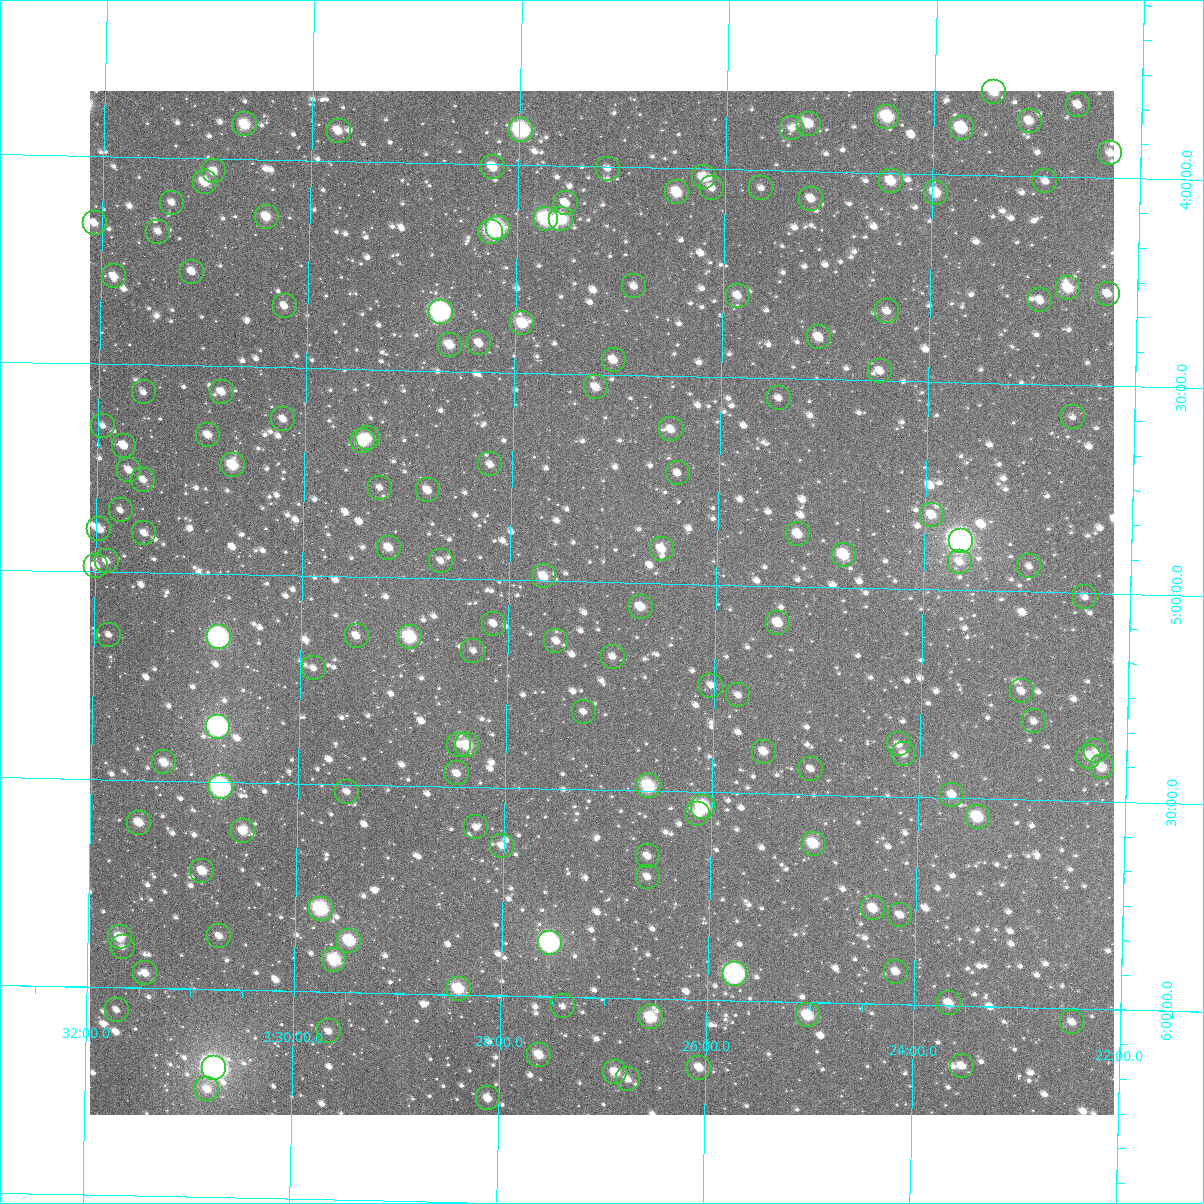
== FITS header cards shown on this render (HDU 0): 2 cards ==
NAXIS1  =                 1024
NAXIS2  =                 1024

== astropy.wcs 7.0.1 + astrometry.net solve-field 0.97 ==
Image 1024 x 1024 px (HDU 0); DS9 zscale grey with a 90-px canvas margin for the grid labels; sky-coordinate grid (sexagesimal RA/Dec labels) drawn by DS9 from the SOLVED WCS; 154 Tycho-2 reference stars matched to detected sources circled (green)
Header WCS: RA---TAN-SIP/DEC--TAN-SIP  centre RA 03:27:06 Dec +05:03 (51.78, +5.05 deg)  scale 8.66 arcsec/px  FOV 147.8' x 147.8'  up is +179 deg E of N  parity flipped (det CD > 0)
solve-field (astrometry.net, Tycho-2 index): VERIFIED the header's WCS against the Tycho-2 star catalogue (verified at 6 index scales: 14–154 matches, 0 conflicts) and refined it, rather than solving blind
Solved WCS: RA---TAN-SIP/DEC--TAN-SIP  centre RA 03:27:06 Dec +05:03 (51.78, +5.05 deg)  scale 8.66 arcsec/px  FOV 147.8' x 147.9'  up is +179 deg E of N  parity flipped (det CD > 0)
The solver's refit moves the header's centre by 0.63 arcsec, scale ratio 1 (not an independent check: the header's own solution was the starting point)
Tycho-2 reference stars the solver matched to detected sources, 154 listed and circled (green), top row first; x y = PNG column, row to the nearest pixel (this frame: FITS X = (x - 90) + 1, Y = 1024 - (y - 91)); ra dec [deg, ICRS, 3 dp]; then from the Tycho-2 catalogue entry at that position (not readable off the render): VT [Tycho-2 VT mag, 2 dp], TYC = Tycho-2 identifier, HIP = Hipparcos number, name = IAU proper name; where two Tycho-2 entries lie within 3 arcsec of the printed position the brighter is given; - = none
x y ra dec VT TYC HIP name
994 92 50.857 +3.799 10.69 60-849-1 - -
1078 105 50.654 +3.827 11.98 60-932-1 - -
887 117 51.112 +3.865 9.53 60-1074-1 15872 -
1030 121 50.769 +3.868 11.06 60-1511-1 - -
245 124 52.661 +3.917 10.02 67-573-1 16346 -
809 124 51.301 +3.886 10.88 60-1491-1 - -
792 128 51.342 +3.898 12.09 60-1242-1 - -
962 128 50.933 +3.889 10.86 60-1370-1 - -
521 130 51.994 +3.917 8.20 60-1107-1 - -
339 131 52.435 +3.928 10.82 60-907-1 - -
1110 153 50.573 +3.940 12.52 60-976-1 - -
493 167 52.061 +4.007 10.56 60-1337-1 - -
608 169 51.784 +4.005 12.05 60-687-1 - -
214 171 52.734 +4.031 10.85 67-651-1 - -
704 177 51.552 +4.021 10.69 60-836-1 - -
891 181 51.100 +4.019 10.62 60-1232-1 - -
1045 181 50.728 +4.012 12.67 60-948-1 - -
205 182 52.755 +4.056 10.27 67-559-1 - -
712 188 51.532 +4.046 11.86 60-921-1 - -
761 188 51.413 +4.044 12.32 60-492-1 - -
677 192 51.616 +4.058 10.15 60-858-1 - -
936 193 50.991 +4.045 10.36 60-1295-1 - -
811 199 51.291 +4.066 11.45 60-1199-1 - -
172 203 52.833 +4.109 11.35 67-658-1 - -
566 203 51.884 +4.090 11.22 60-1380-1 - -
267 217 52.604 +4.138 10.66 67-626-1 - -
546 219 51.931 +4.128 8.97 60-938-1 - -
561 219 51.893 +4.127 9.38 60-607-1 - -
95 223 53.019 +4.162 11.70 67-639-1 - -
498 228 52.046 +4.152 8.74 60-1237-1 16155 -
158 232 52.864 +4.179 11.66 67-535-1 - -
491 232 52.062 +4.163 9.71 60-1223-1 - -
192 272 52.782 +4.274 11.71 67-584-1 - -
114 276 52.969 +4.289 11.02 67-618-1 - -
634 286 51.714 +4.286 11.51 60-1065-1 - -
1068 288 50.666 +4.268 10.46 60-1041-1 - -
1108 294 50.571 +4.279 11.55 60-1486-1 - -
738 296 51.463 +4.303 11.29 60-828-1 - -
1040 300 50.734 +4.298 11.32 60-637-1 - -
285 306 52.556 +4.352 11.78 67-653-1 - -
887 311 51.102 +4.333 12.22 60-862-1 - -
441 312 52.179 +4.357 7.69 60-797-1 16201 -
522 323 51.982 +4.381 10.11 60-591-1 - -
819 337 51.266 +4.399 11.02 60-1350-1 - -
479 343 52.084 +4.432 11.31 60-807-1 - -
450 345 52.155 +4.437 10.74 60-716-1 - -
614 360 51.760 +4.464 11.12 60-572-1 - -
880 371 51.116 +4.477 11.57 60-1514-1 - -
596 387 51.801 +4.531 11.36 60-966-1 - -
144 392 52.892 +4.566 11.92 67-611-1 - -
222 392 52.704 +4.561 11.28 67-555-1 - -
779 398 51.359 +4.548 12.03 60-981-1 - -
1073 417 50.649 +4.577 12.27 60-820-1 - -
283 419 52.554 +4.624 11.78 67-557-1 - -
103 426 52.989 +4.649 12.32 67-479-1 - -
671 429 51.617 +4.629 11.41 60-656-1 - -
208 435 52.735 +4.666 11.16 67-608-1 - -
368 438 52.348 +4.666 10.99 60-679-1 - -
363 441 52.360 +4.673 9.69 60-800-1 - -
124 446 52.937 +4.695 11.54 67-463-1 - -
490 464 52.052 +4.722 11.66 60-531-1 - -
233 465 52.673 +4.737 9.93 67-647-1 - -
129 470 52.923 +4.754 11.75 67-634-1 - -
678 473 51.599 +4.733 11.78 60-959-1 - -
143 480 52.889 +4.777 11.90 67-529-1 - -
380 488 52.317 +4.784 12.20 60-1010-1 - -
428 490 52.201 +4.788 11.56 60-978-1 - -
121 510 52.942 +4.851 12.20 67-537-1 - -
932 515 50.982 +4.821 11.00 60-1178-1 - -
99 529 52.993 +4.897 11.27 67-627-1 - -
144 533 52.884 +4.905 11.57 67-509-1 - -
798 534 51.306 +4.874 10.86 60-543-1 15938 -
961 541 50.912 +4.882 6.53 60-524-1 15807 -
389 548 52.293 +4.928 10.83 60-507-1 - -
662 549 51.634 +4.916 10.98 60-623-1 - -
844 555 51.194 +4.922 9.87 60-681-1 - -
107 561 52.973 +4.975 11.82 67-517-1 - -
441 561 52.166 +4.957 12.20 60-1085-1 - -
960 562 50.913 +4.932 11.81 60-697-1 - -
96 566 52.999 +4.987 11.30 67-672-1 - -
1029 566 50.745 +4.939 12.35 60-1472-1 - -
544 576 51.917 +4.989 10.64 60-760-1 16122 -
1085 597 50.609 +5.010 12.44 63-1403-1 - -
641 607 51.681 +5.058 10.87 63-855-1 - -
778 623 51.349 +5.088 11.01 63-681-1 - -
494 624 52.035 +5.106 11.52 63-1294-1 - -
109 635 52.965 +5.151 11.63 70-101-1 - -
357 636 52.366 +5.142 11.14 63-1019-1 - -
219 637 52.699 +5.153 7.56 70-108-1 16363 -
410 637 52.238 +5.142 9.18 63-193-1 16219 -
556 641 51.883 +5.145 11.48 63-1343-1 - -
473 651 52.083 +5.172 11.93 63-1331-1 - -
613 657 51.746 +5.179 12.80 63-847-1 - -
314 668 52.468 +5.222 12.28 63-389-1 - -
711 686 51.506 +5.243 12.11 63-459-1 - -
1022 691 50.756 +5.240 12.04 63-1162-1 - -
738 695 51.441 +5.265 11.90 63-1391-1 - -
584 712 51.813 +5.313 12.18 63-708-1 - -
1034 721 50.725 +5.312 12.69 63-1039-1 - -
218 727 52.696 +5.367 7.12 70-305-1 16362 -
899 744 51.050 +5.375 12.09 63-1193-1 - -
459 745 52.112 +5.398 12.08 63-1375-1 - -
467 745 52.094 +5.400 10.09 63-1157-1 - -
1096 751 50.573 +5.379 12.57 63-1234-1 - -
764 752 51.376 +5.399 11.57 63-904-1 - -
904 754 51.037 +5.398 12.17 63-1203-1 - -
1089 757 50.590 +5.395 12.83 63-1103-1 - -
164 762 52.824 +5.456 10.83 70-311-1 - -
1102 767 50.559 +5.418 10.81 63-380-1 - -
811 769 51.262 +5.438 11.97 63-954-1 - -
457 773 52.116 +5.468 11.51 63-647-1 - -
649 786 51.653 +5.489 9.31 63-748-1 - -
221 787 52.686 +5.513 7.70 70-204-1 16356 -
347 792 52.381 +5.517 12.15 63-542-1 - -
952 795 50.918 +5.492 11.20 63-768-1 - -
703 807 51.520 +5.536 8.93 63-663-1 16003 -
698 814 51.532 +5.553 11.99 63-617-1 - -
978 817 50.856 +5.545 9.88 63-1226-1 - -
139 823 52.882 +5.602 10.53 70-301-1 - -
476 827 52.068 +5.597 12.01 63-813-1 - -
243 831 52.631 +5.617 10.89 70-59-1 - -
814 844 51.251 +5.618 10.34 63-1305-1 - -
502 846 52.004 +5.640 11.63 63-630-1 - -
648 856 51.651 +5.657 11.64 63-1303-1 - -
202 871 52.727 +5.715 10.59 70-208-1 - -
648 877 51.650 +5.707 11.51 63-975-1 - -
873 908 51.103 +5.771 10.84 63-474-1 - -
321 909 52.439 +5.800 8.57 63-830-1 16269 -
900 915 51.037 +5.785 11.75 63-985-1 - -
219 936 52.683 +5.871 11.52 70-58-1 - -
120 937 52.923 +5.879 10.22 70-41-1 - -
349 941 52.368 +5.876 9.55 63-588-1 - -
550 943 51.883 +5.870 7.32 63-1457-1 16108 -
123 947 52.915 +5.902 11.98 70-306-1 - -
334 960 52.404 +5.923 9.22 63-1380-1 - -
896 972 51.045 +5.921 11.27 63-1384-1 - -
145 973 52.860 +5.964 11.34 70-326-1 - -
735 974 51.434 +5.935 7.69 63-1415-1 15978 -
459 989 52.102 +5.986 9.72 63-1202-1 16178 -
949 1003 50.915 +5.994 11.00 63-498-1 - -
563 1006 51.849 +6.023 12.12 63-1338-1 - -
117 1010 52.927 +6.053 12.53 70-209-1 - -
808 1015 51.255 +6.031 9.88 63-1149-1 - -
651 1017 51.635 +6.045 9.70 63-171-1 - -
1072 1022 50.615 +6.033 12.23 63-1099-1 - -
329 1031 52.414 +6.095 11.56 63-463-1 - -
539 1055 51.903 +6.140 10.65 63-667-1 - -
962 1066 50.880 +6.144 11.57 63-1191-1 - -
214 1068 52.689 +6.189 6.03 70-1335-1 16358 -
699 1068 51.515 +6.163 10.99 63-409-1 - -
615 1072 51.718 +6.179 10.62 63-90-1 - -
628 1079 51.687 +6.195 11.76 63-1406-1 - -
207 1089 52.704 +6.240 11.37 70-106-1 - -
488 1098 52.025 +6.248 11.09 63-1025-1 - -